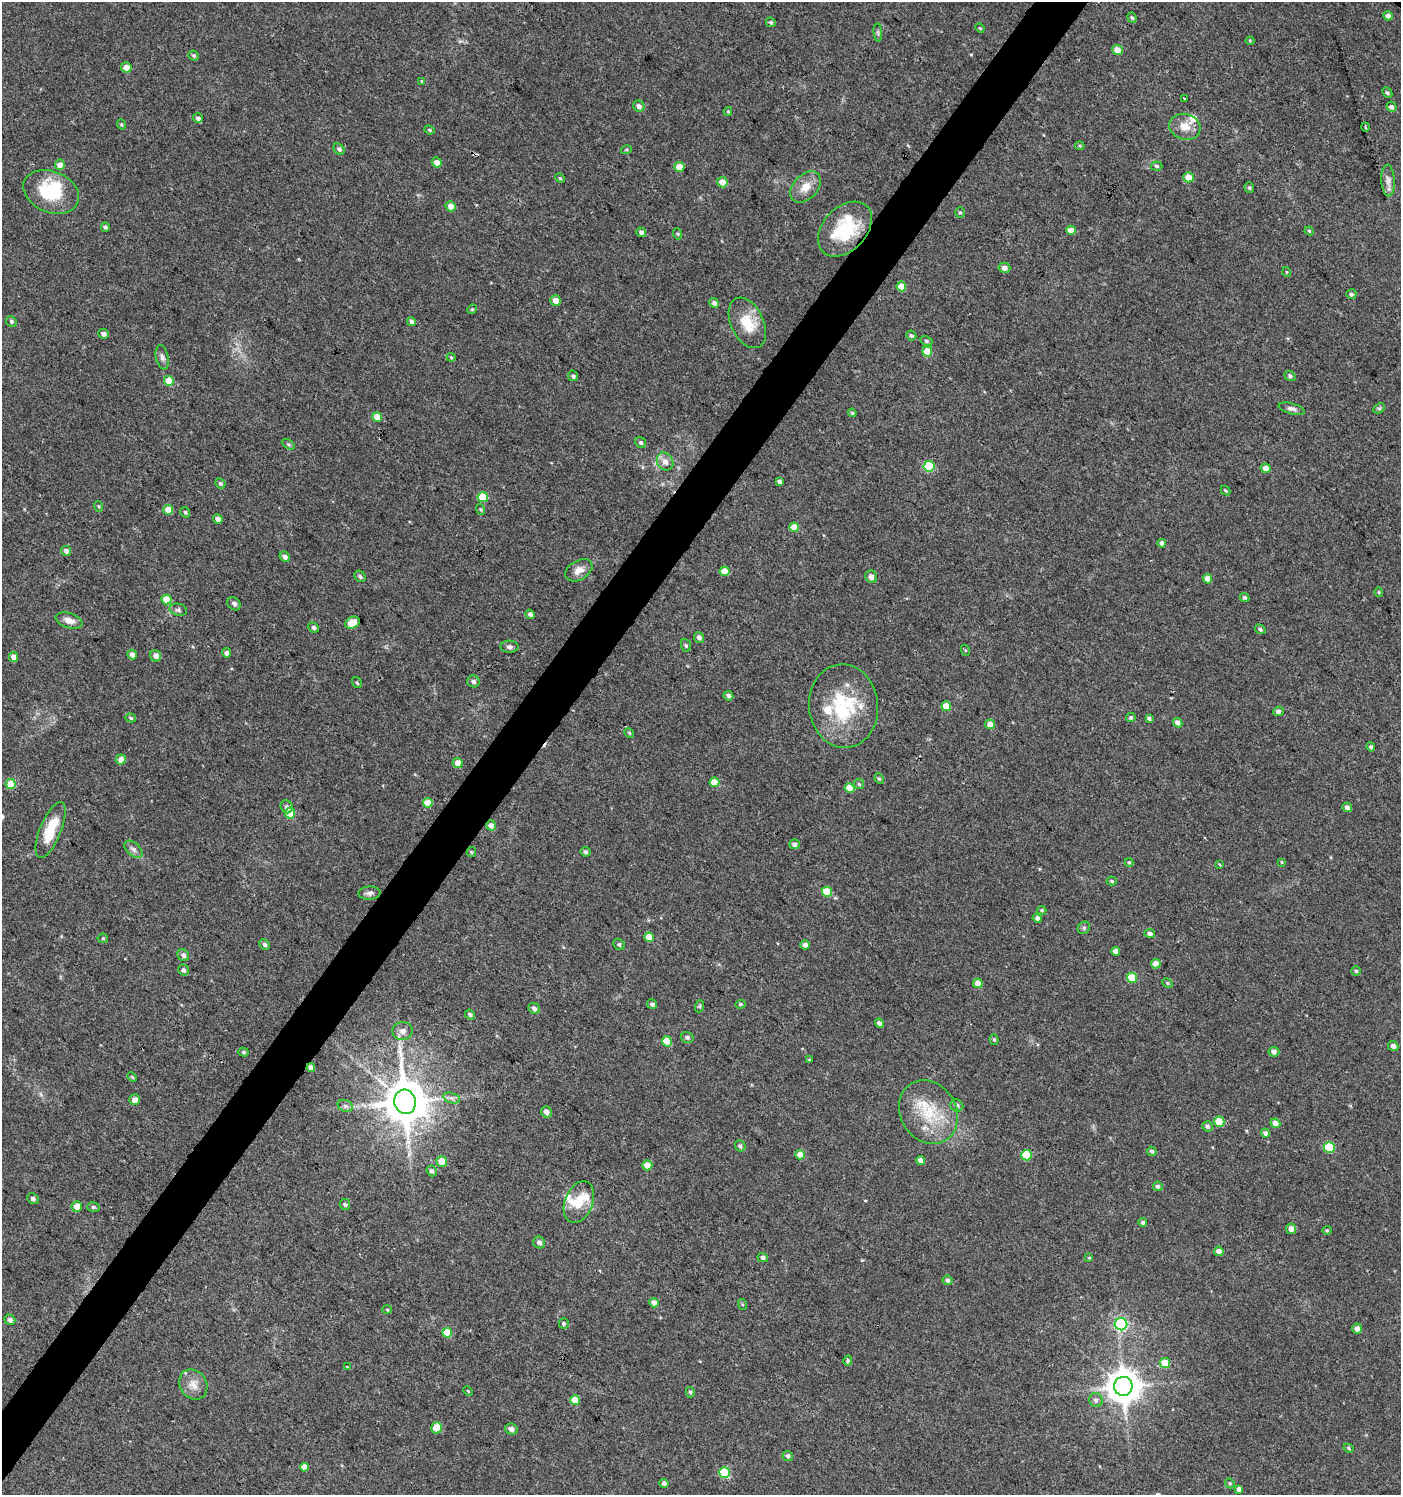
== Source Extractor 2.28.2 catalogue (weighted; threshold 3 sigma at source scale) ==
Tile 7 of 4 x 4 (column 3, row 2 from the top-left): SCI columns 3042-4440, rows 2990-4482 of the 6017 x 5984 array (HDU 1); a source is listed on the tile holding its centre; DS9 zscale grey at full resolution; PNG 1403 x 1497 px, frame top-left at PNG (2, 2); each listed source drawn as its Kron ellipse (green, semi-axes under 4 px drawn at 4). Shown black and unused: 4% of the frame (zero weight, under 3 of 4 exposures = <1% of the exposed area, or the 3 px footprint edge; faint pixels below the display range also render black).
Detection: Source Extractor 2.28.2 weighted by HDU 2 'WHT'; one run over the whole footprint, this tile lists its part. Background 0.0233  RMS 0.004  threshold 0.0179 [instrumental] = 3 sigma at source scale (4.5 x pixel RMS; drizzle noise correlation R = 1.50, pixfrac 1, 0.0396/0.0396 arcsec/px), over >= 5 px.
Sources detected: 244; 1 inside a brighter object's white glare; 3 cosmic-ray / hot-pixel residue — neither listed nor drawn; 5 inside a brighter listed object's ellipse — not listed separately; the other 235 listed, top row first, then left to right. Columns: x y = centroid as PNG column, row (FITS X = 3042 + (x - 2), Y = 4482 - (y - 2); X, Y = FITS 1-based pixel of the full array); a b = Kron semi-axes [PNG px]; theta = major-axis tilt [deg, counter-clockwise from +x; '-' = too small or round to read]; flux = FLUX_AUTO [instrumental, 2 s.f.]
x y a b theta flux
1388 16 5 4 - 1.4
1132 18 5 4 - 0.65
771 22 5 4 - 0.61
980 28 5 4 - 0.46
878 32 9 3 -85 0.75
1250 41 4 4 - 0.38
1117 50 5 5 - 3
194 56 5 4 - 0.68
126 67 5 5 - 3.9
422 81 4 2 - 0.31
1387 93 6 4 -47 0.77
1184 99 4 3 - 1.9
639 106 6 5 - 1.8
1391 107 5 5 - 1.3
728 111 4 4 - 0.5
198 118 5 4 - 1.3
121 125 5 4 - 0.52
1185 127 16 12 -16 4.9
1365 127 4 2 - 0.41
429 130 5 3 - 0.55
1080 146 4 4 - 0.43
339 149 6 5 - 1.1
626 150 5 3 - 0.47
437 162 5 4 - 2.9
60 165 5 5 - 3
1156 166 6 4 -6 0.69
679 167 5 5 - 4.9
1188 177 5 5 - 4.4
560 178 5 4 - 0.46
1388 180 16 6 -87 2.3
722 182 5 5 - 4.8
805 187 18 12 47 5.1
1249 188 5 4 - 0.66
51 192 29 20 -22 21
451 206 5 4 - 3.4
960 212 5 4 - 0.57
105 227 4 4 - 0.85
845 229 32 21 47 21
1071 230 5 4 - 3.2
1309 231 4 4 - 0.48
641 232 5 4 - 1.3
678 234 5 3 - 0.47
1004 268 6 5 - 1.7
1287 272 5 3 - 0.32
901 286 5 5 - 4.5
1351 294 5 5 - 0.85
555 301 5 5 - 3.5
714 303 5 4 - 1.7
472 309 5 4 - 0.45
11 321 5 5 - 0.79
411 321 5 4 - 1.2
747 323 27 16 -65 10
103 334 5 5 - 1.4
911 336 5 5 - 0.78
926 341 6 4 -28 0.7
927 351 5 5 - 7.4
162 357 12 6 -77 1.5
451 357 4 4 - 0.44
573 376 5 5 - 0.87
1290 376 6 4 -39 0.86
169 381 5 5 - 6.9
1379 408 6 4 28 0.63
1292 409 13 5 -15 1.5
852 413 4 3 - 0.47
377 417 5 4 - 4.3
641 442 6 5 - 0.85
288 444 7 4 -31 0.74
665 461 9 8 - 2.6
929 466 5 5 - 20
1266 468 5 4 - 2.5
779 481 4 3 - 0.92
220 483 5 5 - 0.79
1225 491 5 3 - 0.48
483 497 5 5 - 14
98 506 5 3 - 0.39
480 509 5 3 - 0.43
168 510 5 5 - 5.3
185 512 6 4 -56 0.73
218 519 5 4 - 2.5
794 527 5 4 - 5.6
1162 543 4 4 - 1.5
66 551 5 4 - 1.7
285 557 5 4 - 1.6
579 570 15 9 30 3.2
724 571 5 4 - 4.6
360 576 6 5 - 0.8
871 577 6 5 - 2.1
1208 579 4 4 - 3.8
1379 592 5 4 - 0.46
1245 598 5 4 - 0.72
167 599 5 5 - 8.9
234 604 7 6 - 1.1
178 610 8 6 -16 1
530 614 5 4 - 1.1
69 621 14 7 -18 3
352 623 7 5 27 3.6
314 627 5 4 - 1.2
1260 629 6 4 -31 0.91
699 637 5 5 - 1.5
686 645 6 5 - 0.67
509 647 9 6 -1 1.3
965 650 5 3 - 0.42
226 653 4 4 - 1.3
132 654 5 4 - 2.3
156 656 6 5 - 2
14 657 5 4 - 2.9
473 681 6 6 - 1.2
357 683 6 4 -56 0.68
728 696 5 4 - 1.1
844 706 42 34 -84 31
946 706 5 5 - 5.7
1278 711 5 4 - 1.3
1131 717 4 4 - 0.65
131 718 5 4 - 0.63
1149 718 4 4 - 0.87
1178 723 5 4 - 1.9
990 724 5 4 - 2.9
629 733 5 4 - 0.47
1371 747 4 4 - 0.78
121 759 5 5 - 3.7
458 763 5 5 - 4.9
879 779 5 4 - 0.56
714 782 5 4 - 6.6
11 784 5 5 - 9.8
859 784 5 5 - 0.59
850 788 5 5 - 7.7
428 803 5 4 - 7.3
287 807 7 5 -59 1.2
1347 807 5 4 - 1.6
290 813 5 5 - 12
491 826 5 5 - 2.3
51 830 30 10 68 12
795 844 5 4 - 1.6
133 849 11 6 -42 1.5
471 852 5 4 - 0.55
585 852 5 4 - 0.83
1129 862 4 4 - 0.4
1282 862 4 3 - 0.35
1219 864 3 2 - 0.81
1112 881 5 4 - 0.58
827 892 5 5 - 9.5
369 893 11 6 3 1.5
1042 910 5 4 - 0.46
1037 918 4 4 - 1.2
1084 928 6 5 - 0.8
1150 933 5 4 - 1.2
649 937 5 4 - 6.1
103 938 5 5 - 0.55
265 944 5 5 - 1.1
619 944 6 5 - 0.82
805 945 4 4 - 1.7
1116 951 4 4 - 2.4
183 955 6 5 - 1.5
1156 964 5 4 - 3.7
183 970 6 5 - 1.3
1356 971 4 4 - 0.6
1132 978 5 5 - 10
978 983 5 4 - 3.6
1168 983 5 4 - 0.53
652 1004 5 4 - 1.1
740 1004 5 4 - 0.53
700 1006 6 4 71 0.52
534 1008 6 5 - 1.4
470 1015 5 4 - 0.84
879 1023 5 4 - 1.2
402 1031 10 9 - 2.3
687 1038 6 5 - 1.2
994 1039 5 4 - 0.64
667 1041 5 5 - 8.7
1393 1046 5 5 - 1.4
243 1052 5 4 - 0.63
1274 1052 5 5 - 1.5
809 1060 4 3 - 0.4
311 1068 4 4 - 2.4
132 1077 5 3 - 0.43
452 1098 9 5 -15 1.3
134 1100 5 5 - 2.6
405 1102 12 11 - 1600
345 1106 8 6 -22 1.2
957 1106 6 5 - 1.4
546 1112 5 5 - 2
928 1112 33 28 -59 20
1219 1122 5 5 - 10
1275 1123 5 4 - 2.6
1207 1126 5 5 - 0.89
1265 1133 4 4 - 1.1
740 1146 6 5 - 1
1329 1147 5 5 - 18
1152 1151 5 4 - 0.77
800 1155 5 4 - 4.7
1026 1155 5 5 - 15
921 1161 4 4 - 2
442 1162 5 5 - 5.8
647 1165 5 5 - 4
432 1171 5 5 - 1.1
1158 1186 5 4 - 0.93
33 1198 6 5 - 1.1
579 1202 21 14 68 8.6
345 1204 6 5 - 0.78
77 1206 5 5 - 4.9
93 1207 6 5 - 0.72
1143 1223 4 4 - 0.9
1291 1229 5 5 - 2.8
1327 1230 4 4 - 0.48
539 1242 6 5 - 1.5
1219 1251 5 4 - 2.5
763 1258 5 4 - 1.3
1089 1258 4 4 - 0.37
948 1280 5 5 - 0.9
654 1303 5 4 - 2.7
742 1304 5 3 - 0.43
387 1310 5 3 - 0.38
10 1320 5 5 - 1.2
564 1324 5 5 - 0.77
1121 1324 6 6 - 57
1357 1329 5 5 - 2.1
447 1333 5 5 - 8.2
848 1361 5 4 - 0.61
1165 1363 5 5 - 6.2
347 1367 3 3 - 0.25
193 1384 16 13 -58 4.3
1123 1386 9 9 - 780
468 1391 5 3 - 0.34
690 1392 5 4 - 0.74
575 1400 5 5 - 7.4
1096 1400 7 6 - 1.3
437 1428 6 5 - 5.9
511 1429 6 5 - 1.8
1349 1448 5 4 - 0.54
788 1456 5 5 - 1
304 1467 4 4 - 2.8
724 1473 5 5 - 20
664 1483 4 4 - 1.3
1230 1483 5 4 - 0.6
1239 1489 4 4 - 1.8
Overlapping masked pixels (flux is a lower limit): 3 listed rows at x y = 845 229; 311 1068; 405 1102